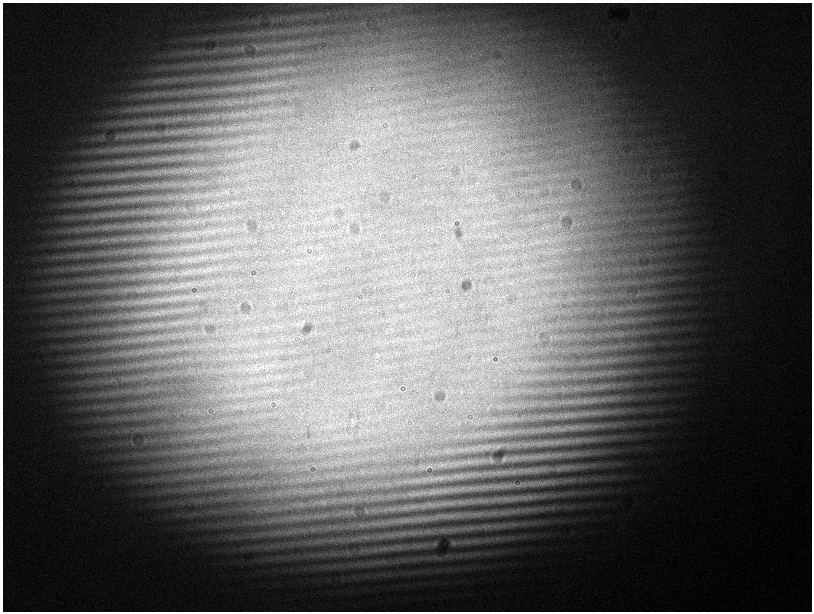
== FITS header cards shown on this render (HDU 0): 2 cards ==
NAXIS1  =                 1619
NAXIS2  =                 1219

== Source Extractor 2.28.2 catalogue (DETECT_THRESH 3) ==
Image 1619 x 1219 px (HDU 0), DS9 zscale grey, zoomed out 1/2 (1 PNG px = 2 x 2 image px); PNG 814 x 614 px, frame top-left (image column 2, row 1218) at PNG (3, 3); no overlay
Background 1820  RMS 140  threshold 433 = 3 sigma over >= 5 px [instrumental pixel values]
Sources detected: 61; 1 cannot appear on this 1/2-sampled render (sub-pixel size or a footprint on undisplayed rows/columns) and is not listed; the other 60 listed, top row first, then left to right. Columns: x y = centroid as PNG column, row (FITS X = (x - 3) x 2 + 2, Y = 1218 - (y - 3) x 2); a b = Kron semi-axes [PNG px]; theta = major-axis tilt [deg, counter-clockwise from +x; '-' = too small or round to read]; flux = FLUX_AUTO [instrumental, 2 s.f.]
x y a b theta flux
151 107 5 3 - 44000
117 137 4 3 - 31000
147 173 5 2 - 25000
125 174 5 3 - 46000
136 174 5 2 - 51000
147 185 5 4 - 51000
156 185 4 2 - 30000
121 187 5 4 - 56000
110 188 4 2 - 33000
188 284 4 2 - 26000
161 287 4 3 - 46000
148 288 5 2 - 24000
137 289 4 2 - 32000
161 301 5 3 - 49000
301 325 4 2 - 20000
584 401 4 2 - 25000
580 414 4 2 - 28000
576 428 7 3 25 83000
559 429 5 2 - 34000
577 440 6 6 - 79000
568 441 9 4 -13 120000
556 442 7 4 -28 73000
547 443 9 4 -3 120000
498 446 8 4 47 40000
560 455 10 3 -11 100000
537 456 12 4 -5 160000
504 459 6 4 23 84000
517 459 6 2 11 44000
491 460 6 5 - 61000
477 461 6 3 73 33000
428 467 8 2 13 35000
572 467 9 4 8 120000
559 468 10 7 11 110000
544 469 9 5 26 100000
535 470 6 3 -49 56000
514 471 25 6 11 260000
503 472 12 6 17 130000
496 473 13 6 -2 170000
480 474 6 4 37 66000
459 476 8 4 -3 82000
438 478 11 3 3 110000
541 483 5 3 - 69000
514 484 4 3 - 29000
533 484 7 3 -32 59000
510 485 6 5 - 69000
519 485 11 3 35 45000
499 486 5 3 - 48000
487 487 5 2 - 32000
447 490 4 2 - 25000
444 491 4 3 - 44000
433 492 4 3 - 49000
531 496 4 2 - 38000
449 503 4 2 - 24000
425 505 6 4 70 56000
434 505 10 5 4 140000
450 516 7 3 32 66000
437 517 9 4 5 130000
423 519 5 3 - 51000
413 520 4 3 - 41000
435 544 6 1 75 25000
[1 sub-pixel or undisplayed-footprint detection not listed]